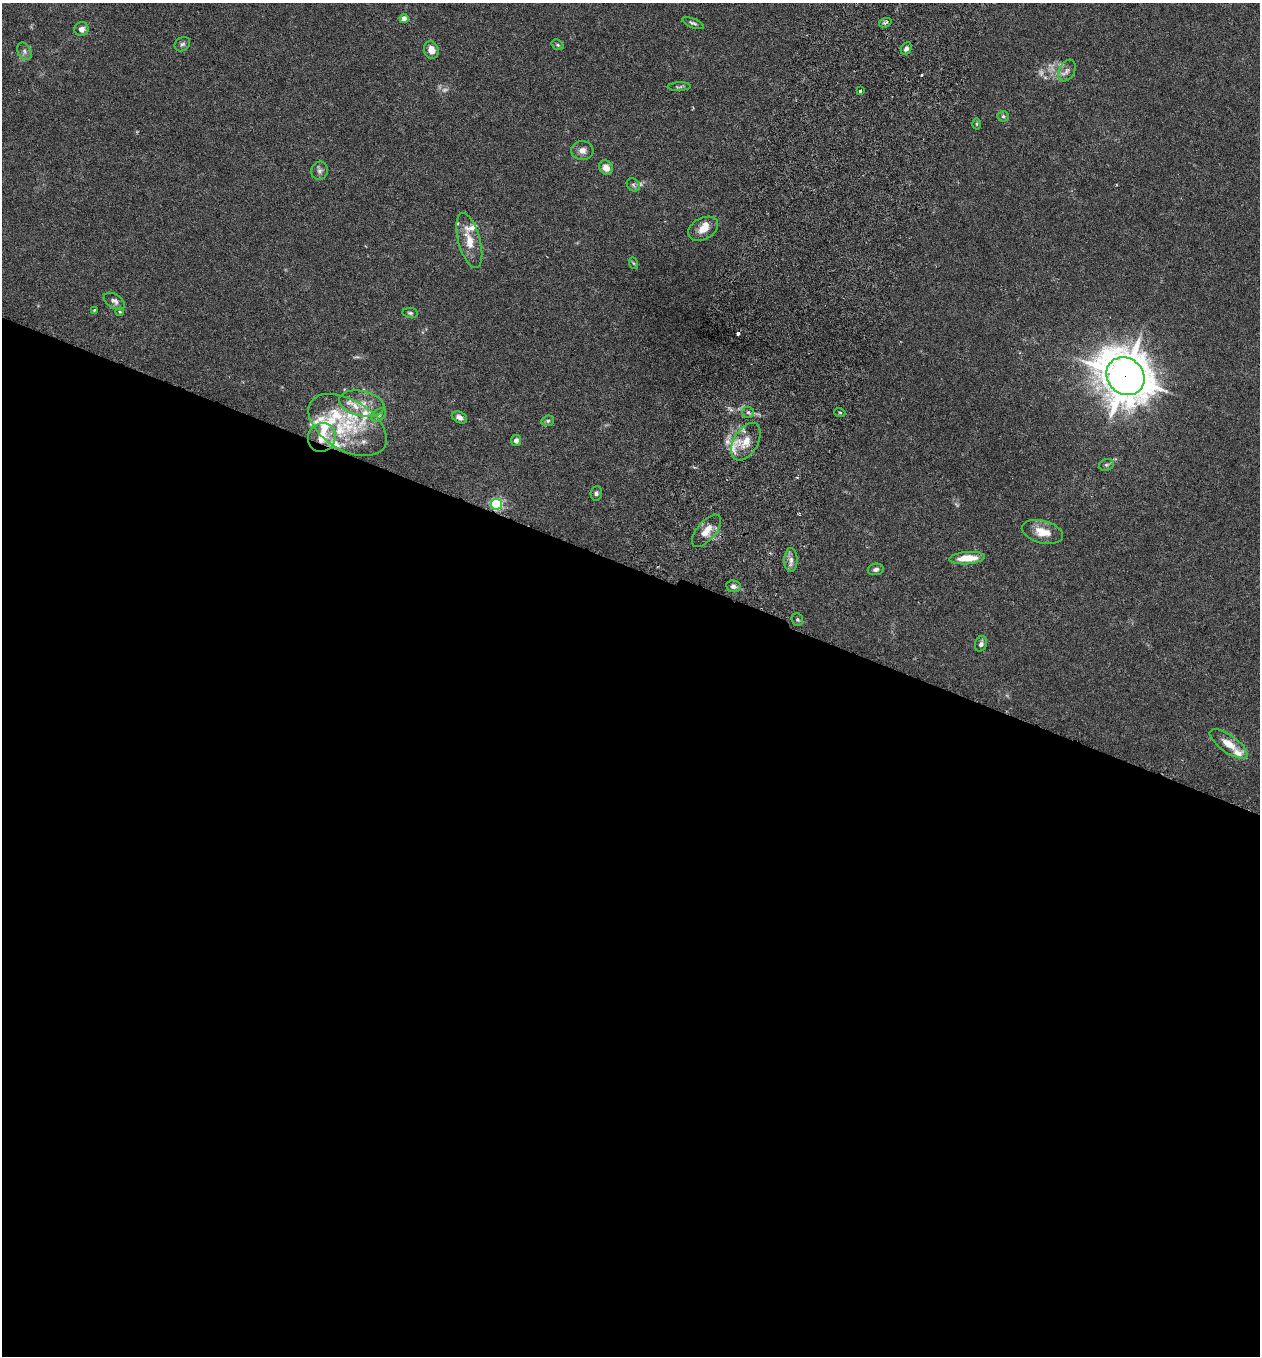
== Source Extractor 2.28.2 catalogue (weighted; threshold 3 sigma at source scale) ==
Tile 14 of 4 x 4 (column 2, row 4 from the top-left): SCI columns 1450-2707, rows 29-1382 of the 5545 x 5467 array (HDU 1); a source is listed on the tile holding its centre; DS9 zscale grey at full resolution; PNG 1262 x 1358 px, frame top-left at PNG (2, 3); each listed source drawn as its Kron ellipse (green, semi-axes under 4 px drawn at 4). Shown black and unused: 58% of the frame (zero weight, under 3 of 6 exposures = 3% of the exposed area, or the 3 px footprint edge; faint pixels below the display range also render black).
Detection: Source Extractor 2.28.2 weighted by HDU 2 'WHT'; one run over the whole footprint, this tile lists its part. Background 0.0176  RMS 0.002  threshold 0.00801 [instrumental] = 3 sigma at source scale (4.09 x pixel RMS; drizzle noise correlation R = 1.36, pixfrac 0.8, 0.05/0.05 arcsec/px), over >= 5 px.
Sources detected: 69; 6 too faint to see at this stretch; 2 cosmic-ray / hot-pixel residue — neither listed nor drawn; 13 inside a brighter listed object's ellipse — not listed separately; the other 48 listed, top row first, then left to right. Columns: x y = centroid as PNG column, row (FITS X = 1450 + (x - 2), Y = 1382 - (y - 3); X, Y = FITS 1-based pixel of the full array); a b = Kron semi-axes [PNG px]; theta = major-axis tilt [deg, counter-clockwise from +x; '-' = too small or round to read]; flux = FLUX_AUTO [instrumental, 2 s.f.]
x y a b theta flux
404 19 4 4 - 1.8
693 23 11 4 -22 0.45
885 23 6 4 18 0.37
81 29 7 7 - 0.91
182 44 8 6 34 0.47
558 45 6 5 - 0.28
906 49 7 5 62 0.58
431 50 9 7 -72 1.8
24 51 9 6 -63 0.63
1067 70 12 7 60 0.89
679 87 11 3 2 0.36
860 91 3 3 - 0.49
1003 116 5 5 - 0.33
976 124 5 3 - 0.23
582 150 11 9 -6 1.2
606 168 8 6 -58 1.5
320 171 9 8 - 0.72
633 185 7 6 - 0.39
703 229 16 10 28 2.1
469 241 28 11 -74 3.4
633 263 6 4 -70 0.22
114 301 12 6 -32 0.8
94 310 3 3 - 0.23
120 312 4 4 - 0.18
410 313 8 5 -8 0.37
1125 376 20 18 -44 570
362 404 23 12 -12 3.3
748 412 6 5 - 0.41
840 413 5 3 - 0.2
379 415 8 5 37 0.49
459 417 8 5 -26 0.85
548 421 6 5 - 0.35
347 425 43 25 -31 11
322 437 15 13 56 2.9
516 440 5 5 - 0.67
746 442 20 12 60 3
1107 465 7 5 19 0.4
596 493 7 5 84 0.46
496 504 6 5 - 29
707 531 19 9 50 2.3
1042 532 21 11 -14 2.9
967 558 18 6 4 3.6
791 560 12 6 -90 0.97
876 569 8 5 9 0.58
733 586 7 6 - 0.82
797 620 6 5 - 0.33
981 644 8 6 70 0.6
1229 744 22 8 -35 2.7
Overlapping masked pixels (flux is a lower limit): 3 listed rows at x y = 1125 376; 322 437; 496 504